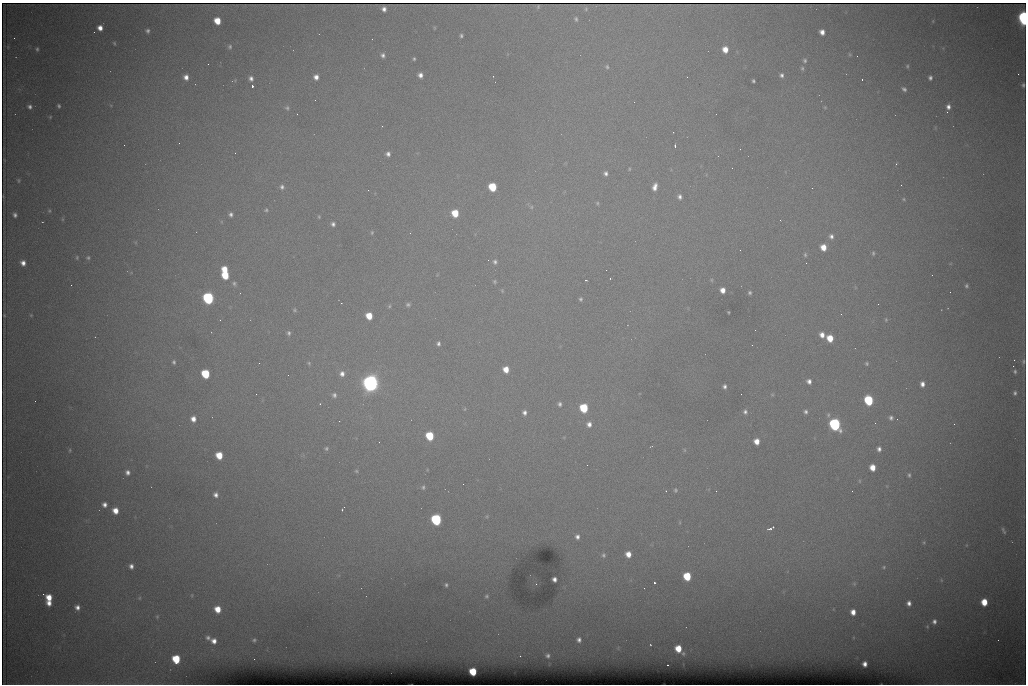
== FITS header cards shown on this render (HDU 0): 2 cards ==
NAXIS1  =                 1024 /fastest changing axis
NAXIS2  =                  682 /next to fastest changing axis

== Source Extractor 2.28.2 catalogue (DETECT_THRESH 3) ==
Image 1024 x 682 px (HDU 0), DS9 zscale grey, 1 PNG px = 1 image px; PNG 1028 x 686 px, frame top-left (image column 1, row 682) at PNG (2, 3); no overlay
Background 6340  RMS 53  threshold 159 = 3 sigma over >= 5 px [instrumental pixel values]
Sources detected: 210; all 210 listed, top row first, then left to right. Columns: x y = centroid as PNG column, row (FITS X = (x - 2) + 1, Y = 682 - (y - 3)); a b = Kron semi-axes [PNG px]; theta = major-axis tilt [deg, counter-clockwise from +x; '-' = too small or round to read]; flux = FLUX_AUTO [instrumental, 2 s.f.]
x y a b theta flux
538 6 3 2 - 3.6e+03
384 9 5 4 - 1.5e+04
586 9 6 5 - 6.0e+03
1024 18 8 5 -85 7.6e+05
576 19 7 5 -64 7.0e+03
217 21 6 5 - 6.8e+04
100 28 5 5 - 2.5e+04
434 28 5 3 - 3.0e+03
147 31 4 4 - 8.2e+03
822 32 5 5 - 2.3e+04
461 36 4 3 - 6.3e+03
14 38 2 2 - 1.6e+03
114 43 5 3 - 3.8e+03
230 47 5 5 - 6.6e+03
37 49 5 3 - 5.8e+03
725 49 6 5 - 3.8e+04
850 54 6 4 -45 3.8e+03
383 55 5 5 - 1.1e+04
857 56 2 2 - 1.3e+03
414 59 4 3 - 4.8e+03
805 60 5 4 - 6.7e+03
208 64 2 2 - 2.7e+03
907 66 5 4 - 5.0e+03
607 67 7 6 - 7.5e+03
802 68 6 4 -77 5.5e+03
1018 74 2 2 - 1.4e+04
420 75 5 4 - 1.8e+04
781 75 5 4 - 9.6e+03
186 77 5 5 - 2.1e+04
316 77 5 5 - 2.0e+04
251 78 6 5 - 1.4e+04
930 78 4 4 - 9.7e+03
862 79 3 2 - 4.7e+03
753 81 3 3 - 5.4e+03
1023 85 4 3 - 6.2e+03
252 86 3 3 - 9.9e+04
904 89 6 5 - 9.3e+03
59 106 4 3 - 6.0e+03
30 107 6 5 - 1.1e+04
825 107 4 3 - 3.3e+03
948 107 5 5 - 1.5e+04
287 108 6 6 - 7.3e+03
947 112 3 3 - 3.8e+03
297 114 3 2 - 2.5e+03
50 117 4 3 - 3.2e+03
382 126 2 2 - 2.0e+03
179 143 3 2 - 4.0e+03
124 145 2 2 - 1.6e+03
675 146 3 2 - 7.0e+03
740 149 2 2 - 2.9e+03
388 154 5 5 - 1.3e+04
896 164 4 3 - 3.0e+03
629 169 5 3 - 3.5e+03
606 173 5 5 - 1.1e+04
18 180 6 5 - 5.2e+03
901 185 2 2 - 1.6e+03
282 187 6 6 - 1.1e+04
492 187 6 5 - 1.6e+05
655 187 8 5 75 2.3e+04
812 188 2 2 - 3.7e+03
368 190 2 2 - 8.6e+03
680 197 6 5 - 1.2e+04
904 199 5 4 - 4.0e+03
597 203 5 5 - 4.6e+03
531 207 6 5 - 7.1e+03
266 210 5 4 - 5.2e+03
49 211 5 4 - 4.2e+03
455 213 6 5 - 9.0e+04
231 214 4 4 - 1.0e+04
15 215 4 4 - 9.9e+03
319 217 4 4 - 3.4e+03
62 219 6 4 -90 4.0e+03
780 220 3 2 - 2.5e+03
333 224 5 4 - 1.0e+04
372 233 6 4 88 4.8e+03
831 236 6 5 - 1.3e+04
823 247 6 5 - 4.5e+04
873 253 6 4 -82 5.9e+03
805 255 6 5 - 6.4e+03
77 257 6 4 -90 4.4e+03
88 258 5 5 - 6.2e+03
488 260 2 2 - 2.1e+03
495 262 7 6 - 1.0e+04
23 263 5 5 - 2.0e+04
224 269 5 5 - 5.4e+04
225 275 6 5 - 1.0e+05
610 278 3 2 - 2.0e+03
586 280 3 2 - 3.3e+03
711 280 6 4 -89 4.3e+03
494 281 5 5 - 5.4e+03
234 283 6 5 - 7.2e+03
71 285 2 2 - 6.8e+03
966 286 4 4 - 6.4e+03
723 290 5 5 - 2.7e+04
502 291 5 4 - 4.4e+03
750 293 4 4 - 6.2e+03
208 298 6 6 - 6.5e+05
580 299 4 4 - 6.3e+03
408 304 6 5 - 7.7e+03
389 306 5 4 - 4.6e+03
295 310 5 4 - 4.8e+03
728 312 3 2 - 3.2e+03
841 314 2 2 - 2.6e+03
4 315 3 2 - 2.6e+03
31 315 5 3 - 3.2e+03
369 316 6 5 - 6.5e+04
886 320 6 4 72 4.9e+03
289 333 6 5 - 8.2e+03
822 335 6 5 - 2.5e+04
830 338 6 5 - 6.5e+04
438 344 5 4 - 8.8e+03
752 345 2 2 - 4.4e+03
1014 360 3 2 - 2.5e+03
174 362 5 4 - 6.5e+03
1023 362 8 4 85 6.5e+03
259 363 2 2 - 1.7e+03
309 363 5 4 - 4.9e+03
867 363 4 4 - 5.3e+03
1013 366 2 2 - 1.9e+04
506 369 5 5 - 4.3e+04
1015 371 5 4 - 6.8e+03
205 374 6 5 - 1.9e+05
342 374 7 7 - 2.0e+04
809 381 6 5 - 1.6e+04
370 383 8 8 - 1.9e+06
922 384 5 4 - 1.8e+04
724 386 4 4 - 9.7e+03
1015 393 6 5 - 8.3e+03
256 394 2 2 - 1.8e+03
334 395 7 7 - 1.3e+04
772 395 6 4 -1 4.4e+03
869 400 6 5 - 2.7e+05
320 404 4 3 - 3.7e+03
560 404 5 4 - 8.7e+03
584 408 6 5 - 1.8e+05
465 409 5 3 - 3.2e+03
745 412 6 6 - 1.0e+04
805 412 6 5 - 9.7e+03
524 413 5 5 - 1.3e+04
891 418 5 5 - 9.4e+03
193 419 6 5 - 2.5e+04
875 423 2 2 - 1.7e+03
589 424 7 6 - 1.8e+04
835 424 7 6 - 7.7e+05
954 424 2 2 - 9.5e+03
430 436 6 5 - 1.5e+05
757 441 5 5 - 3.5e+04
651 446 4 2 - 2.2e+03
326 448 5 5 - 6.5e+03
879 449 5 4 - 1.3e+04
70 450 5 4 - 4.2e+03
684 450 6 4 -89 4.2e+03
219 455 6 5 - 7.4e+04
587 465 2 2 - 3.2e+03
872 467 6 5 - 4.5e+04
356 471 5 4 - 4.6e+03
127 472 6 5 - 1.4e+04
909 475 6 4 -89 6.4e+03
859 481 6 4 -90 5.0e+03
423 487 6 4 84 6.2e+03
675 490 6 5 - 5.8e+03
716 491 2 2 - 2.4e+03
852 491 2 2 - 1.7e+03
216 495 7 6 - 1.6e+04
105 505 6 5 - 1.6e+04
343 508 6 2 53 6.8e+03
115 511 6 5 - 4.0e+04
436 520 6 6 - 5.0e+05
771 528 7 3 24 1.3e+04
1003 530 10 4 -63 8.1e+03
577 537 6 5 - 1.3e+04
924 542 5 4 - 4.4e+03
628 554 6 5 - 3.5e+04
603 555 7 6 - 9.2e+03
131 566 5 4 - 1.4e+04
884 567 6 5 - 6.4e+03
687 576 6 5 - 1.3e+05
554 579 4 4 - 1.5e+04
941 580 5 3 - 3.5e+03
654 583 3 3 - 9.6e+04
854 584 5 5 - 4.8e+03
446 585 6 5 - 8.2e+03
43 594 3 2 - 1.0e+04
192 595 5 3 - 3.1e+03
487 596 6 5 - 7.7e+03
49 597 6 5 - 4.8e+04
139 598 5 3 - 3.3e+03
984 602 6 5 - 7.1e+04
49 603 5 5 - 2.4e+04
909 603 5 4 - 1.6e+04
77 607 5 5 - 1.7e+04
218 609 6 5 - 5.2e+04
853 612 5 4 - 2.8e+04
157 617 5 4 - 4.2e+03
934 622 7 6 - 1.4e+04
927 626 6 5 - 4.9e+03
208 638 5 4 - 8.9e+03
254 640 4 3 - 5.3e+03
579 640 6 6 - 1.3e+04
214 641 5 5 - 2.1e+04
650 645 4 4 - 3.9e+03
678 648 6 5 - 6.9e+04
683 653 6 5 - 7.7e+03
520 656 2 2 - 2.4e+03
548 656 4 4 - 8.0e+03
176 659 6 6 - 1.4e+05
254 659 2 2 - 4.5e+03
865 664 5 4 - 1.7e+04
668 665 2 2 - 3.6e+03
473 672 5 5 - 1.1e+05
At the frame edge (FLAGS 8, measured only in part): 1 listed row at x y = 1024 18

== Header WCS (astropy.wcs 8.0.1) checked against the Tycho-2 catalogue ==
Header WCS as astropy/WCSLIB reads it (CRVAL/CRPIX/CD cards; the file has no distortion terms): RA---TAN/DEC--TAN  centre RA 07:06:07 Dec +31:10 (106.53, +31.16 deg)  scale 1.44 arcsec/px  FOV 24.5' x 16.3'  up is -93 deg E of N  parity flipped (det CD > 0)
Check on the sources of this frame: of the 60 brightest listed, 8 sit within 2.2 arcsec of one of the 16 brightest Tycho-2 stars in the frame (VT <= 12.35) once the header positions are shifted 0.06 arcsec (0.06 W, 0.02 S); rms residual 1.14 arcsec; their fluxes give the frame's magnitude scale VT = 24.99 - 2.5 log10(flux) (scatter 0.23 mag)
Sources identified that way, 8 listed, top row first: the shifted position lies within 2.2 arcsec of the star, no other Tycho-2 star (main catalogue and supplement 1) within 4.4 arcsec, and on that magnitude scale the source's flux lands within +1.5 / -3 mag of the star's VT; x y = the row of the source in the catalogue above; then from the Tycho-2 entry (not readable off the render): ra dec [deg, ICRS J2000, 3 dp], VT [Tycho-2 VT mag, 2 dp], TYC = Tycho-2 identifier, HIP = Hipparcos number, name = IAU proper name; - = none
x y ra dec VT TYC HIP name
492 187 106.458 +31.151 12.35 2438-728-1 - -
205 374 106.551 +31.041 11.84 2438-663-1 - -
370 383 106.552 +31.106 9.20 2438-180-1 - -
869 400 106.550 +31.305 11.61 2438-184-1 - -
584 408 106.559 +31.192 11.79 2438-1039-1 - -
835 424 106.562 +31.292 10.01 2438-106-1 - -
436 520 106.614 +31.135 11.36 2438-550-1 - -
473 672 106.684 +31.152 11.76 2438-931-1 - -